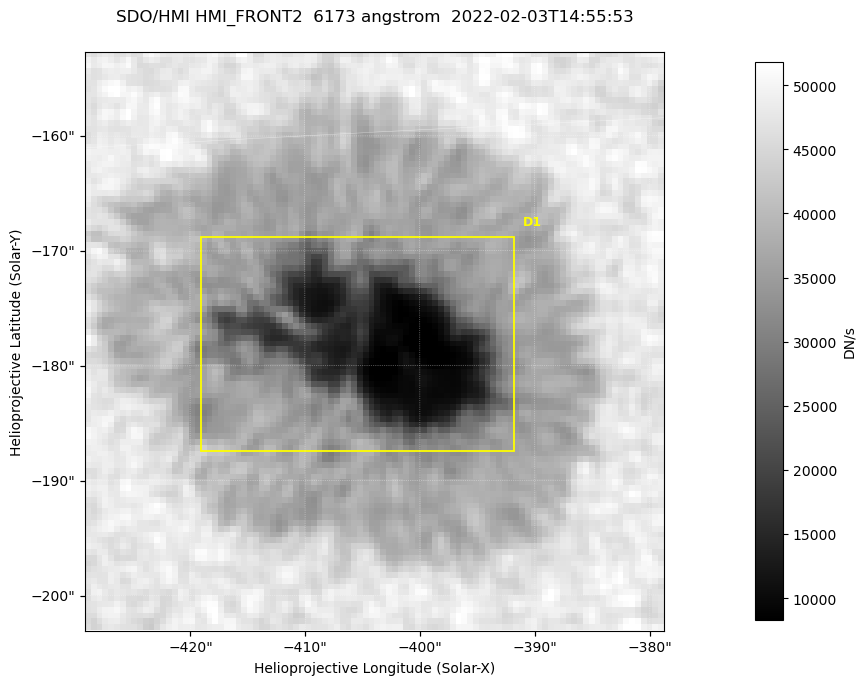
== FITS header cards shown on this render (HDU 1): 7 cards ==
TELESCOP= 'SDO/HMI '           / Telescope
INSTRUME= 'HMI_FRONT2'         / For HMI: HMI_SIDE1, HMI_FRONT2, or HMI_COMBINED
WAVELNTH=                6173. / [angstrom] Wavelength
DATE-OBS= '2022-02-03T14:55:53.300' / [ISO] Observation date {DATE__OBS}
CTYPE1  = 'HPLN-TAN'           / CTYPE1: HPLN
CTYPE2  = 'HPLT-TAN'           / CTYPE2: HPLT
BUNIT   = 'DN/s    '           / Physical Units

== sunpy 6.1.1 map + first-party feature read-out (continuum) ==
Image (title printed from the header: SDO/HMI HMI_FRONT2  6173 angstrom  2022-02-03T14:55:53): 100 x 100 px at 0.504 arcsec/px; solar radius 974 arcsec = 1932 px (partial field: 0.1% of the solar disc is inside the frame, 100% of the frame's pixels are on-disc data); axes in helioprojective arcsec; data unit DN/s (BUNIT, on the colour bar)
Orientation: roll -0.0703 deg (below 1 deg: not rotated)
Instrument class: CONTINUUM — white-light / continuum photospheric image (CONTENT/OBS_TYPE)
Dark features (sunspots / pores): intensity divided by the frame's on-disc median (partial field: no limb-darkening profile); reference = the frame's on-disc median (the 8%-of-disc-diameter window exceeds this field); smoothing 3 px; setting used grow <= 0.75, no closing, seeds <= 0.75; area >= 9 px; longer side >= 3 px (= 1.5 arcsec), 3 px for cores <= 0.7; partial field; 1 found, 1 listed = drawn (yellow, D1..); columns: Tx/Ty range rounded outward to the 2 arcsec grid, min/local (2 s.f., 1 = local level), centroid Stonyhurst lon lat
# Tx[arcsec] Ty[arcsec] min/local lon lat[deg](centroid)
D1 -420..-392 -188..-168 0.17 -25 -16